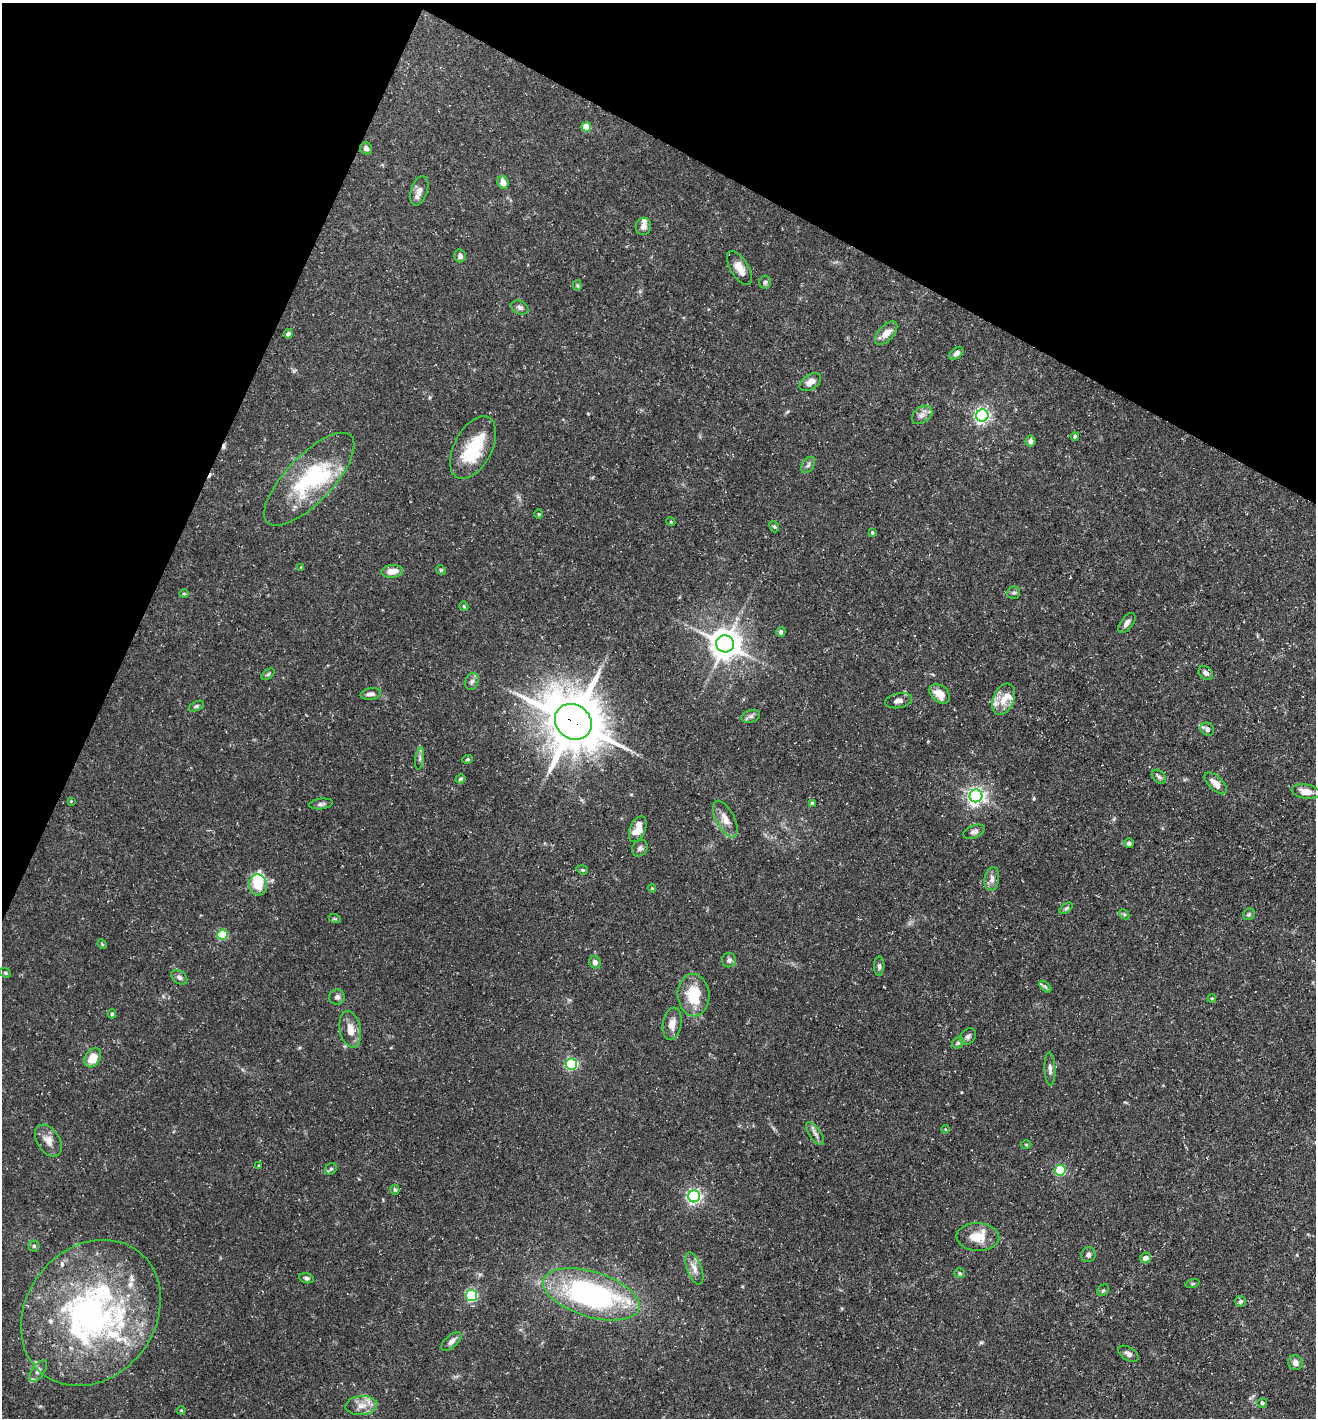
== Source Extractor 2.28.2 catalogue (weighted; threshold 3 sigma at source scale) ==
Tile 2 of 4 x 4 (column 2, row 1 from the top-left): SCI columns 1455-2768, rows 4248-5663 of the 5674 x 5663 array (HDU 1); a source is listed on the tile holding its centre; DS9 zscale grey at full resolution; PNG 1318 x 1420 px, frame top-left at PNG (2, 3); each listed source drawn as its Kron ellipse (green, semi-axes under 4 px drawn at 4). Shown black and unused: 23% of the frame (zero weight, under 3 of 5 exposures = <1% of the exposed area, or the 3 px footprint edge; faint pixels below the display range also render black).
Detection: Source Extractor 2.28.2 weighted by HDU 2 'WHT'; one run over the whole footprint, this tile lists its part. Background 0.0534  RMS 0.0049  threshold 0.0221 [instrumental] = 3 sigma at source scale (4.5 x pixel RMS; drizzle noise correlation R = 1.50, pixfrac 1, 0.05/0.05 arcsec/px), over >= 5 px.
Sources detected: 134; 3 inside a brighter object's white glare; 2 cosmic-ray / hot-pixel residue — neither listed nor drawn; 13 inside a brighter listed object's ellipse — not listed separately; the other 116 listed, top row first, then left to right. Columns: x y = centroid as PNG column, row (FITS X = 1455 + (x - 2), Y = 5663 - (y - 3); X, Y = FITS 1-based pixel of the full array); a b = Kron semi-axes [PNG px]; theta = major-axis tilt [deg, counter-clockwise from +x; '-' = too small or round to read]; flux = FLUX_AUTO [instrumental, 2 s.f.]
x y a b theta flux
586 127 5 4 - 12
366 148 6 5 - 1.5
503 182 6 5 - 3.8
419 191 15 8 71 3.2
643 226 8 7 - 2.3
460 256 6 5 - 1.7
739 268 19 9 -59 4.9
765 282 7 6 - 1
577 285 5 4 - 0.63
520 307 9 6 -25 1.5
886 333 14 7 47 4.5
288 334 4 4 - 2.2
956 353 8 5 36 1.9
810 382 12 7 34 4.2
922 415 11 8 37 2.5
982 415 6 6 - 140
1075 436 4 4 - 1
1030 441 6 5 - 1.9
473 448 34 19 62 25
808 465 9 6 55 1.4
309 479 60 23 46 44
539 514 4 4 - 0.52
671 522 4 3 - 0.47
774 527 6 4 -65 0.72
872 532 4 3 - 0.62
301 567 4 3 - 0.55
441 570 5 4 - 0.56
392 571 11 6 6 4.8
184 593 5 3 - 0.51
1013 593 6 6 - 1.1
464 606 5 4 - 0.52
1127 623 12 6 53 2.5
781 632 5 4 - 1.2
725 644 9 8 - 830
1206 673 8 6 -43 2.2
268 674 7 4 37 0.79
472 681 9 6 73 1.6
371 694 10 5 8 2.2
940 694 11 8 -40 6.4
1003 699 16 10 66 6.5
899 701 14 7 11 2.8
196 706 8 4 24 0.87
751 716 9 6 18 1.5
573 722 19 17 -40 2600
1207 729 7 6 - 2.1
420 758 11 4 81 1.2
468 759 5 3 - 0.52
1159 777 8 5 -44 1.3
460 779 5 4 - 0.76
1216 783 14 6 -44 4.8
1306 792 14 7 -9 4.6
976 796 6 6 - 200
71 801 4 4 - 0.39
812 803 4 3 - 0.8
321 804 12 5 7 1.4
725 819 20 9 -63 5
638 829 14 8 68 7.7
974 832 11 6 23 1.6
1129 843 5 5 - 1.4
640 848 9 7 55 1.5
582 870 6 4 -20 0.62
992 879 12 7 83 2.9
258 885 10 9 - 9.7
652 888 4 3 - 0.5
1066 908 7 4 37 0.81
1124 914 6 4 -45 0.64
1249 914 6 5 - 0.84
335 919 6 4 -18 0.66
223 935 5 5 - 30
102 944 5 4 - 0.49
729 960 7 7 - 1.6
595 962 6 5 - 2.3
879 966 9 5 89 1.2
5 973 6 4 -21 0.7
179 977 9 6 -39 1.8
1045 987 7 4 -44 0.89
694 995 21 16 -87 16
337 997 7 7 - 1.7
1212 998 4 3 - 0.44
112 1014 4 4 - 0.71
672 1024 16 9 81 4.1
350 1029 18 10 -79 6.3
968 1036 9 7 51 1.6
958 1043 6 5 - 0.91
93 1058 10 7 57 8.2
571 1064 6 5 - 46
1050 1069 16 5 -87 2.1
945 1129 4 3 - 0.41
815 1134 13 6 -55 2.1
48 1141 18 11 -57 4.8
1026 1145 5 3 - 0.43
259 1166 4 3 - 0.61
331 1169 6 5 - 0.93
1060 1170 5 5 - 37
395 1190 5 4 - 0.7
694 1196 6 6 - 120
978 1237 21 14 -2 8.5
34 1246 5 5 - 0.79
1088 1255 7 7 - 1.6
1145 1258 5 5 - 3
694 1269 17 7 -70 3.8
959 1273 5 5 - 0.83
306 1278 7 5 -12 1.1
1193 1284 7 3 19 0.58
1103 1290 6 5 - 0.78
591 1294 50 22 -17 110
471 1296 5 5 - 51
1241 1301 5 5 - 1
91 1313 78 64 52 160
451 1341 12 6 42 2.2
1128 1354 11 6 -31 1.8
1295 1363 7 7 - 2.4
38 1371 12 6 53 2
1262 1403 5 4 - 0.72
361 1406 16 9 4 5
181 1410 4 3 - 0.46
Overlapping masked pixels (flux is a lower limit): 1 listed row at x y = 573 722